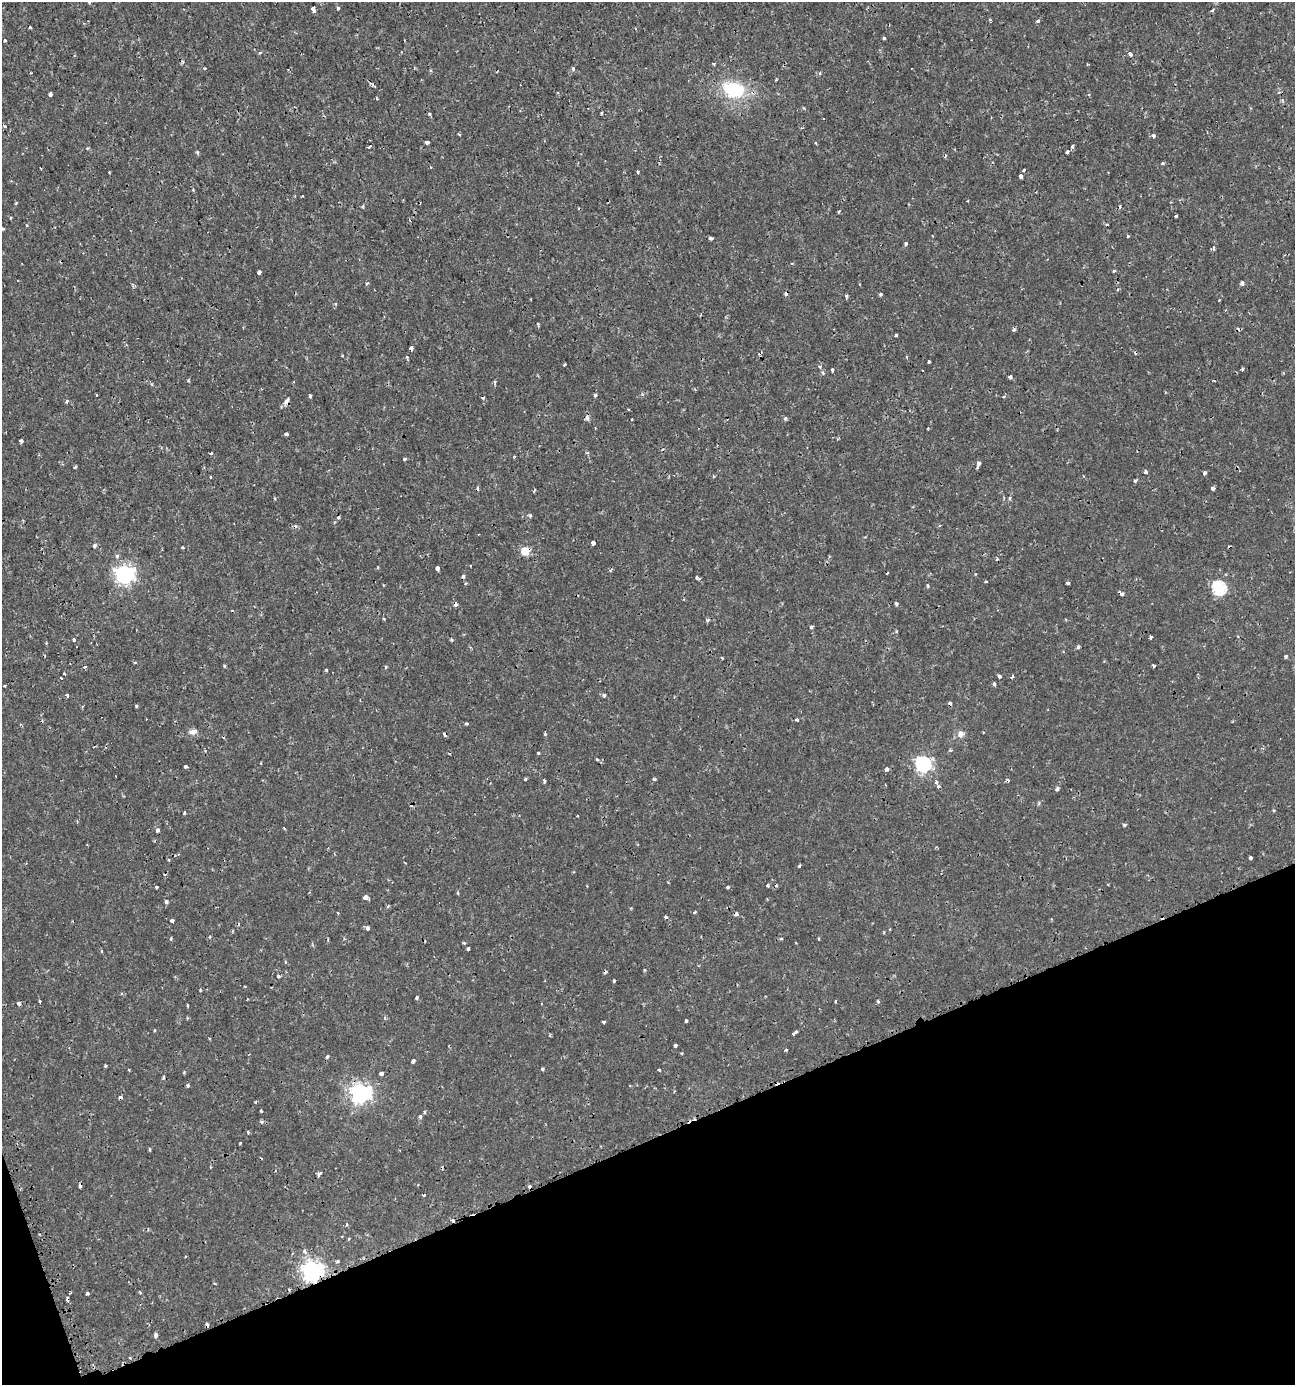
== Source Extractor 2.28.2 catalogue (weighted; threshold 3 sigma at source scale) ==
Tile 14 of 4 x 4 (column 2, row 4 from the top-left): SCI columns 1428-2720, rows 5-1387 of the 5402 x 5549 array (HDU 1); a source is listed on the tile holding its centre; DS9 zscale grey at full resolution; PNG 1297 x 1387 px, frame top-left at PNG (2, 2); no overlay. Shown black and unused: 18% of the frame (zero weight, under 2 of 3 exposures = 1% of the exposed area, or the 3 px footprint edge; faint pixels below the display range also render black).
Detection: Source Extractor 2.28.2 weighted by HDU 2 'WHT'; one run over the whole footprint, this tile lists its part. Background 0.00186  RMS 0.0011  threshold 0.00477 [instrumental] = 3 sigma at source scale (4.5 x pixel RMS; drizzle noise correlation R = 1.50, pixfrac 1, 0.0396/0.0396 arcsec/px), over >= 5 px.
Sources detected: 244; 26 cosmic-ray / hot-pixel residue — not listed; the other 218 listed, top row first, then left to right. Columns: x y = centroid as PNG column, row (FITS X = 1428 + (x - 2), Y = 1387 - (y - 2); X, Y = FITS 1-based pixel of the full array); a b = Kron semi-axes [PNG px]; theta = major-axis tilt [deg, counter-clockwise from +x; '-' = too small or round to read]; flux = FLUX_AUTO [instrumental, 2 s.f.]
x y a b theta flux
90 2 4 3 - 0.34
313 8 4 3 - 0.93
338 8 4 3 - 0.51
1212 10 6 3 34 0.15
990 20 3 3 - 0.14
1038 21 4 3 - 0.26
30 27 3 3 - 0.22
884 38 4 3 - 0.27
5 41 3 3 - 0.5
260 53 4 3 - 0.13
1130 54 4 3 - 0.76
714 64 4 3 - 0.16
204 68 4 3 - 0.15
573 69 4 4 - 0.28
31 73 2 2 - 0.11
820 73 4 4 - 0.15
734 90 23 16 -13 6
50 94 4 3 - 0.61
602 113 4 3 - 0.1
429 114 4 3 - 0.15
5 126 5 3 - 0.096
459 134 4 2 - 0.12
1153 136 5 4 - 0.23
427 143 4 3 - 0.45
816 143 4 3 - 0.12
370 146 4 3 - 0.21
1073 146 3 3 - 0.49
1067 151 5 3 - 0.31
197 152 5 4 - 0.13
1163 163 4 3 - 0.15
1024 170 3 3 - 0.13
638 172 3 3 - 0.18
1021 176 4 3 - 0.65
193 190 4 3 - 0.13
16 203 3 3 - 0.098
363 206 5 3 - 0.12
838 212 4 3 - 0.13
1176 216 3 3 - 0.3
26 225 3 3 - 0.12
3 229 3 3 - 0.14
1128 236 4 3 - 0.094
711 238 4 3 - 0.38
906 244 4 3 - 0.31
1213 248 3 3 - 0.49
1113 271 4 3 - 0.16
259 272 4 3 - 0.32
367 283 5 4 - 0.14
1242 283 5 3 - 0.24
1117 290 4 3 - 0.11
880 294 4 4 - 0.19
846 296 4 3 - 0.24
1219 300 3 3 - 0.11
336 304 4 3 - 0.1
538 324 4 3 - 0.11
1014 329 3 3 - 0.36
896 335 3 3 - 0.33
411 348 4 3 - 0.81
407 357 5 4 - 0.13
929 362 3 3 - 0.24
820 367 5 3 - 0.13
1242 369 3 3 - 0.16
832 370 3 3 - 0.53
823 373 6 4 -33 0.21
1010 377 4 3 - 0.47
495 382 5 3 - 0.18
695 389 5 3 - 0.12
642 394 5 4 - 0.16
96 395 3 2 - 0.099
595 395 3 3 - 0.33
310 396 3 3 - 0.27
1004 396 6 3 19 0.11
287 400 8 4 58 0.74
67 401 4 3 - 0.27
587 417 7 5 -84 0.33
785 418 4 3 - 0.3
286 434 3 3 - 0.47
21 441 4 3 - 0.31
211 453 3 3 - 0.23
514 457 4 2 - 0.099
404 459 4 3 - 0.47
978 464 6 3 78 0.44
76 467 5 3 - 0.11
1146 472 4 3 - 0.46
1205 473 4 3 - 0.61
210 477 3 2 - 0.1
1135 481 4 3 - 0.15
1213 488 4 3 - 0.61
534 491 5 2 - 0.1
1009 498 6 3 82 0.15
530 515 5 4 - 0.17
593 543 4 3 - 0.85
94 545 5 5 - 0.22
183 547 3 3 - 0.17
525 551 5 5 - 3.2
117 556 5 4 - 0.22
471 566 2 2 - 0.082
377 567 4 3 - 0.091
437 568 3 3 - 2.4
611 570 4 3 - 0.16
124 575 7 7 - 41
463 576 4 4 - 0.21
697 578 5 3 - 0.22
986 581 3 2 - 0.092
1067 583 3 3 - 0.36
927 586 5 3 - 0.18
1219 588 7 6 - 14
1122 594 5 3 - 0.37
455 604 3 3 - 0.49
896 604 4 4 - 0.18
384 619 4 3 - 0.099
708 620 5 4 - 0.15
811 627 5 4 - 0.16
896 631 4 3 - 0.11
1150 637 3 3 - 0.24
74 640 3 3 - 1.6
451 640 4 3 - 0.16
46 643 3 3 - 0.091
1078 647 4 4 - 0.23
1285 656 3 3 - 0.28
722 658 3 2 - 0.13
224 666 3 2 - 0.21
1153 666 3 3 - 0.27
85 667 3 2 - 0.21
386 667 4 3 - 0.14
326 670 3 3 - 0.15
64 673 3 3 - 0.33
999 676 3 3 - 0.36
1013 676 3 3 - 0.52
61 678 3 2 - 0.35
994 684 4 3 - 0.23
5 685 3 2 - 0.096
67 695 4 3 - 0.48
604 695 3 3 - 0.84
136 706 3 3 - 0.24
797 720 4 3 - 0.19
20 724 3 3 - 0.12
466 724 4 3 - 0.14
193 732 12 7 4 0.52
445 734 4 3 - 0.4
545 734 4 3 - 0.13
961 734 10 8 76 0.52
951 750 4 3 - 0.18
538 753 3 3 - 0.2
597 760 4 3 - 0.17
923 764 7 6 - 26
186 766 3 3 - 0.52
887 769 4 4 - 0.32
525 779 3 3 - 0.13
654 779 4 4 - 0.19
1008 780 4 3 - 0.17
544 781 4 3 - 0.4
936 782 4 3 - 0.92
938 786 3 3 - 0.28
1057 789 4 4 - 0.42
184 813 3 3 - 0.18
1124 825 5 4 - 0.16
284 829 4 3 - 0.1
157 830 4 3 - 0.42
1250 858 3 3 - 0.34
799 866 3 3 - 0.15
768 886 4 4 - 0.16
156 887 3 3 - 0.21
727 887 4 3 - 0.13
458 893 4 3 - 0.12
366 897 4 3 - 0.86
166 902 4 3 - 0.49
695 912 4 3 - 0.15
338 913 3 3 - 0.09
665 917 3 3 - 0.42
1162 917 3 3 - 0.18
1051 919 4 3 - 0.11
172 921 4 3 - 0.27
368 928 4 3 - 0.54
209 937 4 3 - 0.11
781 938 4 3 - 0.13
818 938 3 3 - 0.14
171 939 4 3 - 0.13
464 943 4 3 - 0.14
468 949 3 3 - 0.22
102 951 4 3 - 0.11
278 976 4 4 - 0.19
614 981 3 3 - 0.29
200 990 3 3 - 0.11
416 997 4 3 - 0.16
39 1001 3 3 - 0.85
835 1001 3 3 - 0.11
878 1002 3 3 - 0.24
19 1003 4 3 - 0.37
188 1006 3 3 - 0.18
187 1018 4 4 - 0.11
686 1021 3 3 - 0.29
603 1022 3 3 - 0.25
155 1030 4 2 - 0.11
795 1032 6 3 28 0.27
675 1046 3 3 - 0.24
786 1050 3 3 - 0.14
327 1057 4 3 - 0.22
413 1061 4 3 - 0.36
105 1066 3 3 - 0.12
542 1069 4 3 - 0.17
659 1070 3 3 - 0.19
381 1074 4 3 - 0.32
163 1077 7 3 82 0.15
188 1085 4 3 - 0.19
360 1093 7 7 - 52
120 1097 4 3 - 0.36
261 1111 3 2 - 0.14
420 1117 4 3 - 0.38
261 1122 6 5 - 0.19
248 1132 3 3 - 0.15
150 1150 3 3 - 0.2
319 1174 4 3 - 0.35
305 1252 6 5 - 0.3
337 1261 5 4 - 0.14
312 1271 8 7 - 53
140 1293 5 3 - 0.1
87 1294 4 3 - 0.22
155 1335 5 3 - 0.52
Overlapping masked pixels (flux is a lower limit): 9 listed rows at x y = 411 348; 287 400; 525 551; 1122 594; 455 604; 445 734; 1162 917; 120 1097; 312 1271
Isophote crosses this tile's border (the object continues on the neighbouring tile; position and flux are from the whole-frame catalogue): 1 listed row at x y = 90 2